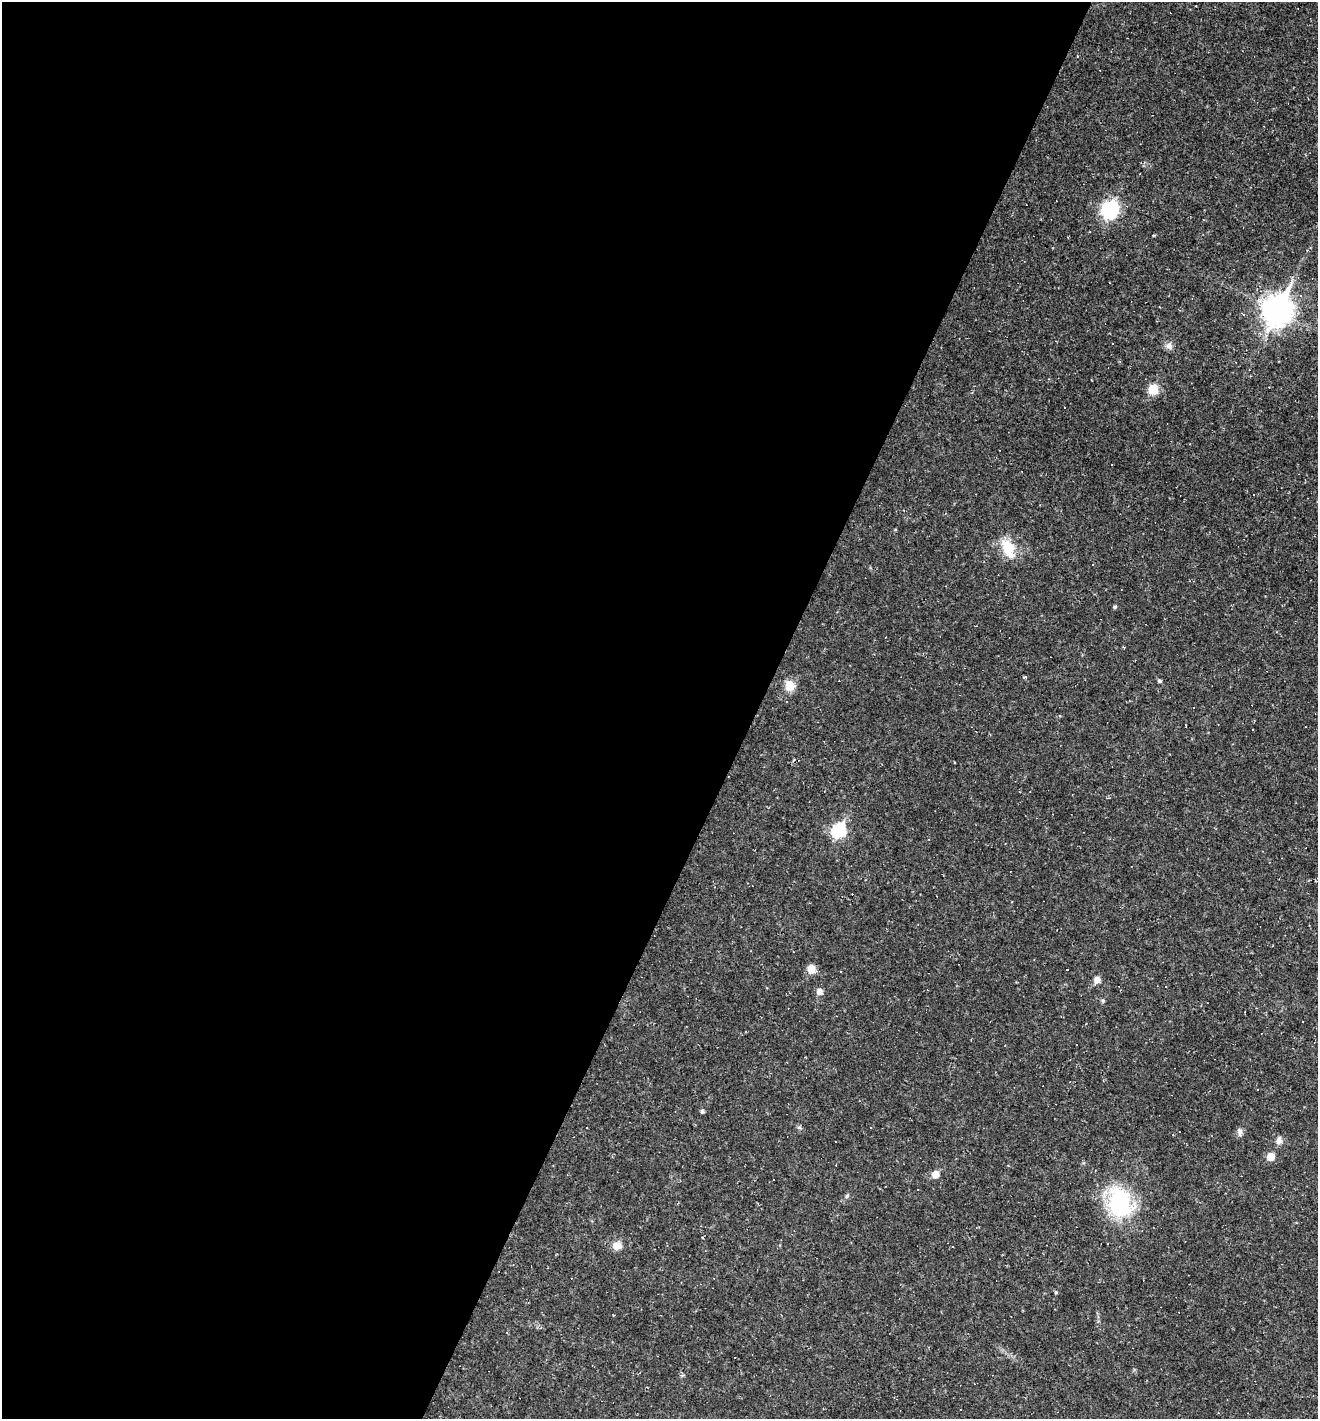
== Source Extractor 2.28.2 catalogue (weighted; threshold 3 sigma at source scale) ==
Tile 5 of 4 x 4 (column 1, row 2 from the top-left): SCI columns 140-1455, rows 2833-4249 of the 5676 x 5665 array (HDU 1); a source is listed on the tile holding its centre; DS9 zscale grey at full resolution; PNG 1320 x 1421 px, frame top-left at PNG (2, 2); no overlay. Shown black and unused: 57% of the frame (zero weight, under 2 of 3 exposures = <1% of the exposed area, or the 3 px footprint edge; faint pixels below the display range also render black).
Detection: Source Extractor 2.28.2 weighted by HDU 2 'WHT'; one run over the whole footprint, this tile lists its part. Background 0.0384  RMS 0.0067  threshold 0.03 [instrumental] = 3 sigma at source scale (4.5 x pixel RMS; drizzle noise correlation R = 1.50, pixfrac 1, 0.05/0.05 arcsec/px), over >= 5 px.
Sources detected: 51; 17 cosmic-ray / hot-pixel residue — not listed; the other 34 listed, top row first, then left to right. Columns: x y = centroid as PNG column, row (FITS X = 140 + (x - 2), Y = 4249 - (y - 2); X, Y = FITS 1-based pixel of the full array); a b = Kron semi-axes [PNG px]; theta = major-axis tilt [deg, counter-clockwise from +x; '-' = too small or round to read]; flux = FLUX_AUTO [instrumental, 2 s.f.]
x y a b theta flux
1110 210 11 10 - 68
1277 310 12 10 65 770
1244 314 4 3 - 1
1169 346 10 9 - 3.1
1153 389 8 8 - 16
999 450 3 2 - 0.4
1008 548 23 12 -67 18
1115 607 6 4 33 1.2
1159 681 4 4 - 1.3
790 686 13 11 -78 7.7
1186 725 3 2 - 0.44
839 830 8 7 - 79
811 969 8 8 - 7.8
840 971 2 2 - 0.53
1097 980 7 7 - 4.2
819 992 8 6 -44 3.6
1103 1000 6 5 - 1.1
1303 1021 3 3 - 2.7
1257 1089 3 2 - 0.67
702 1111 5 5 - 1.2
799 1127 7 4 -18 1
586 1128 3 2 - 0.64
1240 1132 11 6 -83 2.5
1279 1141 9 7 77 3.3
835 1142 3 2 - 0.58
1270 1157 7 6 - 7.4
935 1174 7 7 - 6.4
918 1190 3 2 - 0.63
847 1196 6 5 - 1.1
1120 1202 33 25 -73 66
1108 1244 3 2 - 0.4
617 1246 9 8 - 7.2
714 1278 3 2 - 0.44
1056 1292 5 4 - 0.94